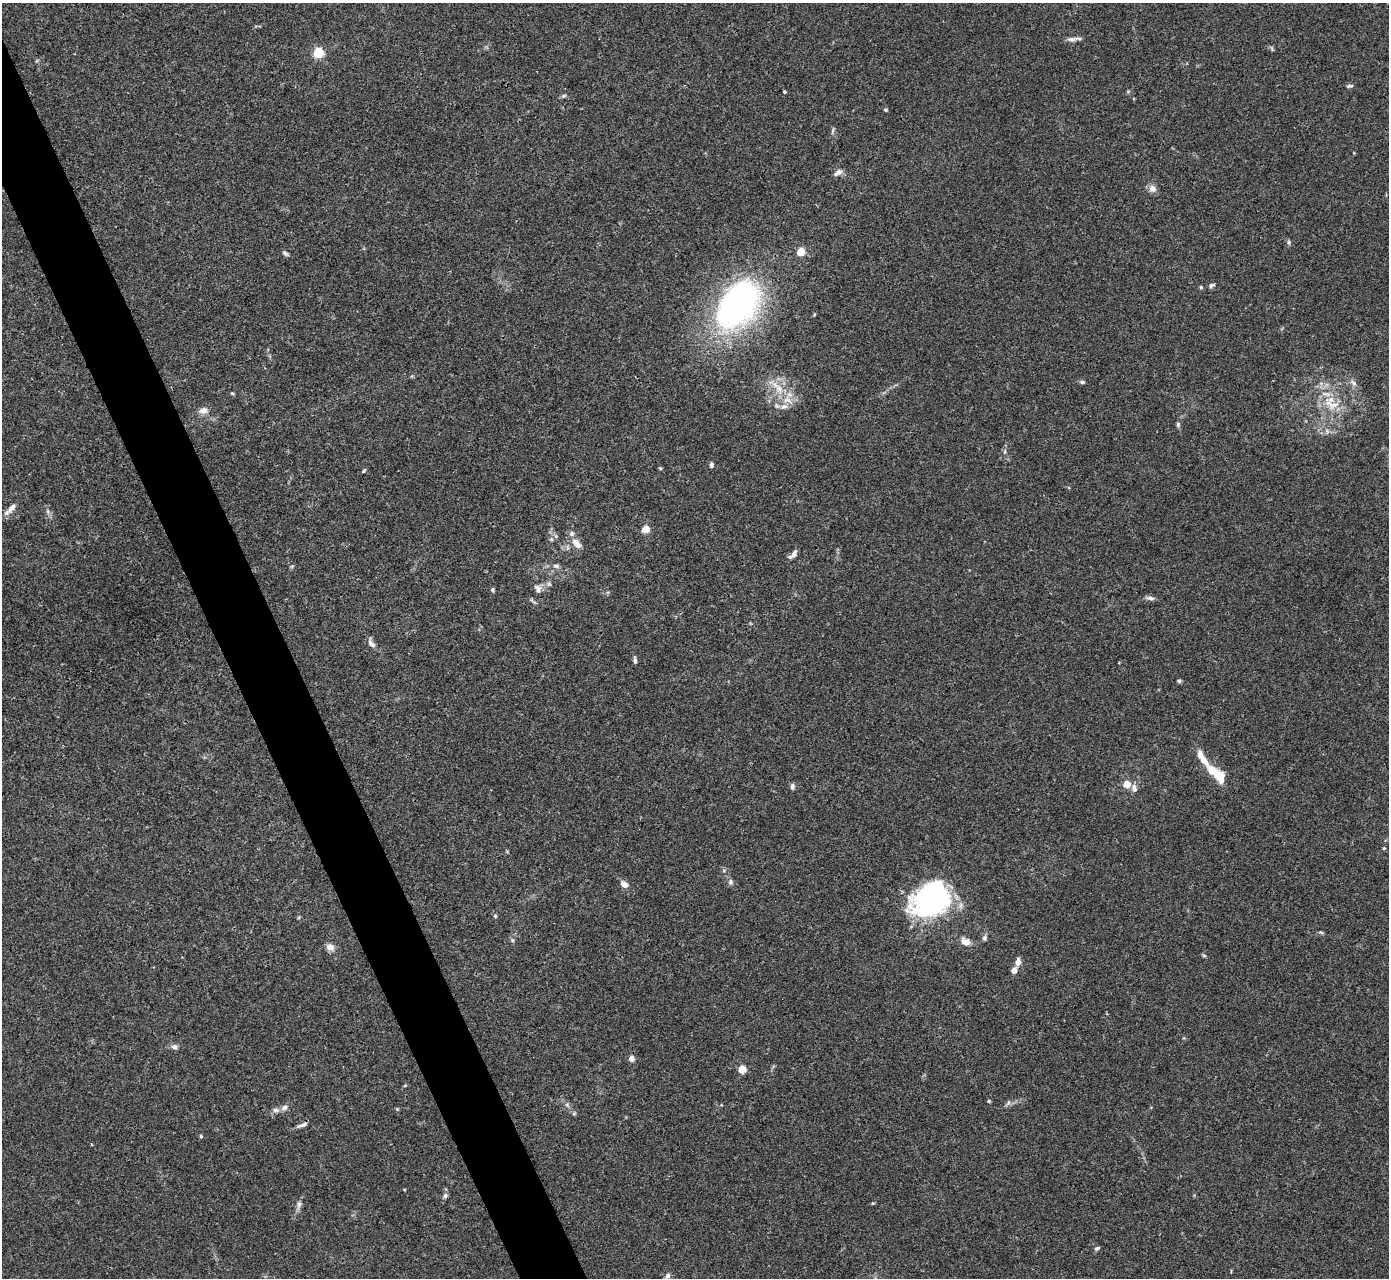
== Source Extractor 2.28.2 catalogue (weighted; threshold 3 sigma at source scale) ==
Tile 11 of 4 x 4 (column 3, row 3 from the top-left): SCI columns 2778-4164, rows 1560-2835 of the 5553 x 5542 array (HDU 1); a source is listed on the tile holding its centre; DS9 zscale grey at full resolution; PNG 1391 x 1280 px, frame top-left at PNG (2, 3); no overlay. Shown black and unused: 4% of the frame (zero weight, under 3 of 4 exposures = <1% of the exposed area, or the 3 px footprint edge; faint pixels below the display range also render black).
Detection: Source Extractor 2.28.2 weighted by HDU 2 'WHT'; one run over the whole footprint, this tile lists its part. Background 0.0392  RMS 0.0028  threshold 0.0126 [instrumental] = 3 sigma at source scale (4.5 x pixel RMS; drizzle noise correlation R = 1.50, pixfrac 1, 0.05/0.05 arcsec/px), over >= 5 px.
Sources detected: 77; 1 inside a brighter object's white glare — not listed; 7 inside a brighter listed object's ellipse — not listed separately; the other 69 listed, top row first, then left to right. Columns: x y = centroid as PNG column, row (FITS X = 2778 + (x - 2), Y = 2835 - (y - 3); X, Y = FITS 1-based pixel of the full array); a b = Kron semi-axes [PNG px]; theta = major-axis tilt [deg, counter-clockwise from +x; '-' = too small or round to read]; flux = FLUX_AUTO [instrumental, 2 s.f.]
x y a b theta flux
1072 39 15 6 10 1.3
318 53 5 5 - 25
1350 86 9 4 6 0.56
784 92 3 3 - 0.38
564 96 7 4 19 0.5
885 110 4 4 - 0.42
833 130 7 4 71 0.45
1354 153 3 3 - 0.2
838 173 11 6 31 1.2
1152 188 10 9 - 1.5
1289 242 6 4 89 0.44
801 252 5 5 - 9.9
285 253 10 5 -33 0.64
1212 285 8 5 28 0.64
736 302 65 49 53 74
1082 382 6 4 -6 0.59
1354 383 9 6 -50 1.1
779 388 11 9 -57 2.8
232 393 5 4 - 0.32
787 400 15 8 -16 2.9
1334 405 22 9 30 3.8
203 410 11 8 9 1.7
1178 424 7 5 -89 0.53
1327 431 7 4 -72 0.55
711 465 6 4 86 0.8
660 468 5 3 - 0.28
363 471 5 3 - 0.36
12 508 16 7 53 1.8
646 529 8 7 - 2.8
551 539 5 5 - 0.45
576 544 14 7 -51 2.3
793 555 16 6 65 1.3
556 566 9 6 -2 0.82
538 589 12 8 -65 1.4
492 590 5 5 - 0.45
1150 598 11 5 -7 0.93
371 644 12 7 -41 1.4
635 660 9 4 -83 0.69
1179 681 6 5 - 0.43
1216 773 33 11 -42 7.1
1127 784 5 5 - 4.9
792 786 7 5 84 0.77
1134 787 8 6 -20 0.95
1384 848 4 4 - 0.3
730 882 7 7 - 0.78
624 884 7 5 -38 2.3
931 898 38 29 36 59
495 916 6 5 - 0.37
1321 932 6 4 -29 0.38
984 938 7 6 - 0.68
512 940 6 5 - 0.48
966 942 13 9 -30 2.2
330 947 9 7 -34 1.9
1204 956 6 4 -1 0.34
1018 962 8 6 79 1.7
1014 970 7 6 - 1.6
174 1047 8 7 - 1
631 1059 6 6 - 1.3
742 1069 5 4 - 9.1
989 1101 4 3 - 0.43
567 1105 8 4 -46 0.67
284 1107 10 7 43 1.1
397 1109 4 4 - 0.27
302 1125 15 5 19 1.1
201 1136 4 4 - 0.38
445 1196 7 5 39 0.68
299 1204 10 6 81 1
1097 1248 7 5 16 0.53
668 1276 8 6 64 1